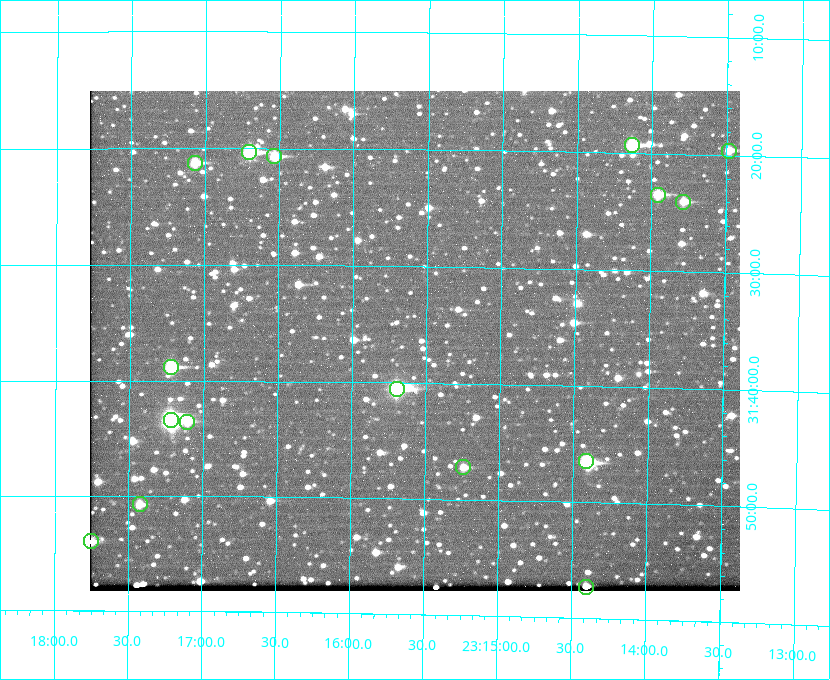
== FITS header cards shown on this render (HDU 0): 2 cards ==
NAXIS1  =                  650 / Width of table row in bytes
NAXIS2  =                  500 / Number of rows in table

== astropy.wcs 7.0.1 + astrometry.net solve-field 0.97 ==
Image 650 x 500 px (HDU 0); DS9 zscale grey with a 90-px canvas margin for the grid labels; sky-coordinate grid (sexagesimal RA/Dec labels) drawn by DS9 from the SOLVED WCS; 16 Tycho-2 reference stars matched to detected sources circled (green)
Header WCS: none
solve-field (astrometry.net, Tycho-2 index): SOLVED blind (the file carries no WCS)
Solved WCS: RA---TAN-SIP/DEC--TAN-SIP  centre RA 23:15:35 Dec +31:36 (348.89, +31.61 deg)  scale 5.16 arcsec/px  FOV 56.0' x 43.0'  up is +179 deg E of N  parity flipped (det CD > 0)
(file carries no celestial WCS; the grid is the blind solution)
Tycho-2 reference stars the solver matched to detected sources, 16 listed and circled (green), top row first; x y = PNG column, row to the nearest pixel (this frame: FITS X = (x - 90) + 1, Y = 500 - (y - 91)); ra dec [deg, ICRS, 3 dp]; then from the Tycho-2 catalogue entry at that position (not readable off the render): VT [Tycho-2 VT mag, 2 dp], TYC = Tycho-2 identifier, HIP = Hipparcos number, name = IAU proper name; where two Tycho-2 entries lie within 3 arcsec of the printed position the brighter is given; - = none
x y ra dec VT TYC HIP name
632 145 348.533 +31.321 8.95 2751-241-1 - -
729 151 348.371 +31.327 10.64 2751-1121-1 - -
249 152 349.176 +31.338 8.87 2752-38-1 - -
274 156 349.134 +31.344 10.32 2752-30-1 - -
195 163 349.268 +31.354 10.15 2752-13-1 - -
658 195 348.489 +31.392 10.19 2751-871-1 - -
683 202 348.446 +31.401 10.83 2751-661-1 - -
171 367 349.305 +31.647 9.68 2752-19-1 - -
397 389 348.924 +31.676 7.66 2752-472-1 114838 -
171 420 349.304 +31.724 8.18 2752-1095-1 114975 -
187 422 349.277 +31.726 11.07 2752-324-1 - -
586 461 348.603 +31.774 10.34 2751-877-1 - -
463 467 348.810 +31.787 10.96 2752-75-1 - -
140 504 349.356 +31.845 11.03 2752-240-1 - -
91 541 349.438 +31.899 10.25 2756-491-1 - -
586 587 348.600 +31.955 10.66 2755-75-1 - -